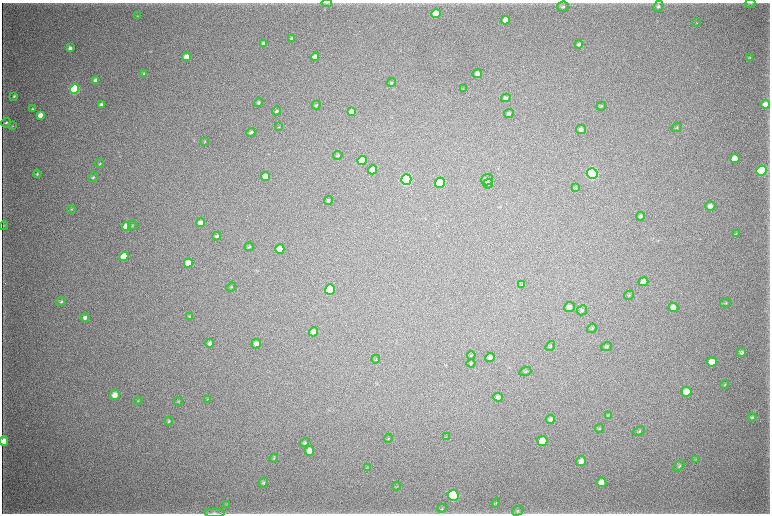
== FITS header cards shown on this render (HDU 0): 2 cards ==
NAXIS1  =                 1536 / length of data axis 1
NAXIS2  =                 1023 / length of data axis 2

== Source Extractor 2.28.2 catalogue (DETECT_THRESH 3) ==
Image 1536 x 1023 px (HDU 0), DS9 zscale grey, zoomed out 1/2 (1 PNG px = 2 x 2 image px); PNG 772 x 516 px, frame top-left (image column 1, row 1022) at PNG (2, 3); each listed source drawn as its Kron ellipse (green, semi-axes under 4 px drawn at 4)
Background 3740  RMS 34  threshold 103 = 3 sigma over >= 5 px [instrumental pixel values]
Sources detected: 134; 7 cannot appear on this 1/2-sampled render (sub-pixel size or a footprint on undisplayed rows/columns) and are neither listed nor drawn; the other 127 listed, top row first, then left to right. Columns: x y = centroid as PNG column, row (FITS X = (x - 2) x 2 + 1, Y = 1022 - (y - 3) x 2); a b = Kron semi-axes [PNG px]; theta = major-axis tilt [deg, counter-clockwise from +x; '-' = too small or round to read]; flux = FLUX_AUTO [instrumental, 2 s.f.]
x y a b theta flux
327 3 5 2 - 6.0e+03
750 3 5 2 - 4.5e+03
658 6 6 4 68 1.4e+04
563 7 6 5 - 1.6e+04
436 14 4 4 - 1.7e+05
137 16 3 2 - 4.0e+03
506 20 4 4 - 6.8e+04
697 23 3 2 - 3.1e+03
291 39 4 3 - 9.5e+03
263 44 3 3 - 2.0e+04
579 44 4 3 - 1.8e+04
70 48 3 3 - 2.3e+04
186 57 4 4 - 8.3e+04
315 57 4 4 - 6.1e+04
750 57 4 4 - 6.5e+03
143 74 4 3 - 7.8e+03
477 74 5 4 - 2.8e+04
96 80 4 3 - 4.3e+04
391 83 5 3 - 7.7e+03
74 89 5 4 - 1.2e+06
463 89 3 2 - 3.0e+03
14 96 4 3 - 8.5e+03
506 98 5 4 - 2.1e+04
259 103 4 4 - 1.4e+04
765 104 4 4 - 5.3e+04
101 105 4 3 - 1.8e+04
316 105 4 3 - 7.6e+03
601 106 5 3 - 8.4e+03
32 109 3 3 - 8.1e+03
277 111 4 4 - 1.3e+04
351 111 4 4 - 3.7e+04
509 114 5 4 - 1.4e+04
40 115 4 3 - 5.8e+04
6 123 5 4 - 1.2e+04
12 126 3 3 - 4.4e+03
279 127 3 2 - 3.8e+03
676 128 5 3 - 9.1e+03
581 129 5 4 - 2.6e+04
251 132 4 3 - 1.4e+04
205 142 4 2 - 4.3e+03
338 155 5 3 - 9.2e+03
735 159 5 4 - 1.0e+05
362 160 5 4 - 1.7e+05
100 164 5 3 - 7.1e+03
372 170 4 4 - 1.1e+05
761 171 5 5 - 1.1e+06
592 173 5 5 - 2.0e+06
37 174 4 3 - 7.9e+03
93 177 5 4 - 1.0e+04
265 177 4 4 - 6.3e+04
406 180 5 5 - 1.6e+06
487 180 6 5 - 1.9e+04
440 183 5 5 - 7.2e+05
488 184 5 5 - 1.7e+04
576 188 4 3 - 4.6e+03
328 200 4 4 - 1.5e+04
710 206 5 5 - 3.2e+04
71 209 4 3 - 5.5e+03
640 216 4 4 - 1.4e+04
200 223 4 4 - 3.7e+04
4 225 5 3 - 6.1e+03
133 225 5 3 - 7.4e+03
126 226 5 4 - 1.4e+05
736 233 4 2 - 3.3e+03
217 236 4 3 - 1.3e+04
249 247 5 3 - 9.8e+03
280 249 4 4 - 1.3e+05
124 257 5 4 - 1.8e+05
188 263 4 4 - 8.7e+04
643 282 5 4 - 4.2e+04
522 284 3 2 - 3.5e+03
231 287 5 3 - 5.9e+03
330 289 5 5 - 5.1e+05
629 295 5 3 - 7.3e+03
61 302 5 4 - 1.0e+04
726 303 6 3 13 6.4e+03
569 307 5 5 - 4.2e+04
673 307 5 4 - 5.3e+04
582 310 5 4 - 1.2e+04
189 317 4 2 - 4.3e+03
85 318 4 4 - 2.2e+04
592 328 5 4 - 9.4e+03
313 332 4 4 - 5.8e+04
210 343 4 4 - 2.1e+04
256 344 5 4 - 3.1e+04
550 346 5 3 - 7.4e+03
606 347 6 4 11 1.2e+04
742 352 4 4 - 1.7e+04
471 355 4 3 - 5.5e+03
490 358 5 4 - 2.4e+04
376 359 4 3 - 5.8e+03
712 362 5 4 - 8.1e+04
471 363 4 3 - 5.8e+03
525 371 6 3 18 7.1e+03
725 385 4 3 - 5.6e+03
686 392 5 5 - 1.0e+05
115 395 5 4 - 7.4e+04
498 397 5 4 - 2.2e+04
207 399 3 2 - 3.6e+03
138 401 4 3 - 5.8e+03
178 401 4 3 - 6.1e+03
608 415 4 3 - 5.4e+03
752 417 4 3 - 1.0e+04
550 419 4 4 - 1.9e+04
169 421 4 3 - 9.7e+03
599 428 4 3 - 6.1e+03
639 431 6 3 21 8.5e+03
446 437 3 2 - 3.2e+03
388 438 4 3 - 4.9e+03
4 441 5 3 - 7.5e+04
542 441 5 5 - 1.0e+05
305 443 5 4 - 1.2e+04
309 451 5 5 - 4.8e+04
274 458 5 3 - 7.5e+03
696 459 3 2 - 4.5e+03
581 461 5 5 - 4.1e+04
679 466 7 4 47 1.2e+04
368 467 3 2 - 3.9e+03
601 482 5 4 - 5.4e+04
263 483 5 4 - 1.3e+04
397 486 4 3 - 4.6e+03
453 495 5 5 - 1.6e+06
496 503 4 3 - 4.9e+03
226 504 4 2 - 3.3e+03
442 508 5 2 - 5.9e+03
518 511 6 4 30 1.2e+04
214 513 10 3 -1 1.9e+04
At the frame edge (FLAGS 8, measured only in part): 3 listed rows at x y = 327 3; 4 441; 214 513
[7 sub-pixel or undisplayed-footprint detections neither listed nor drawn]